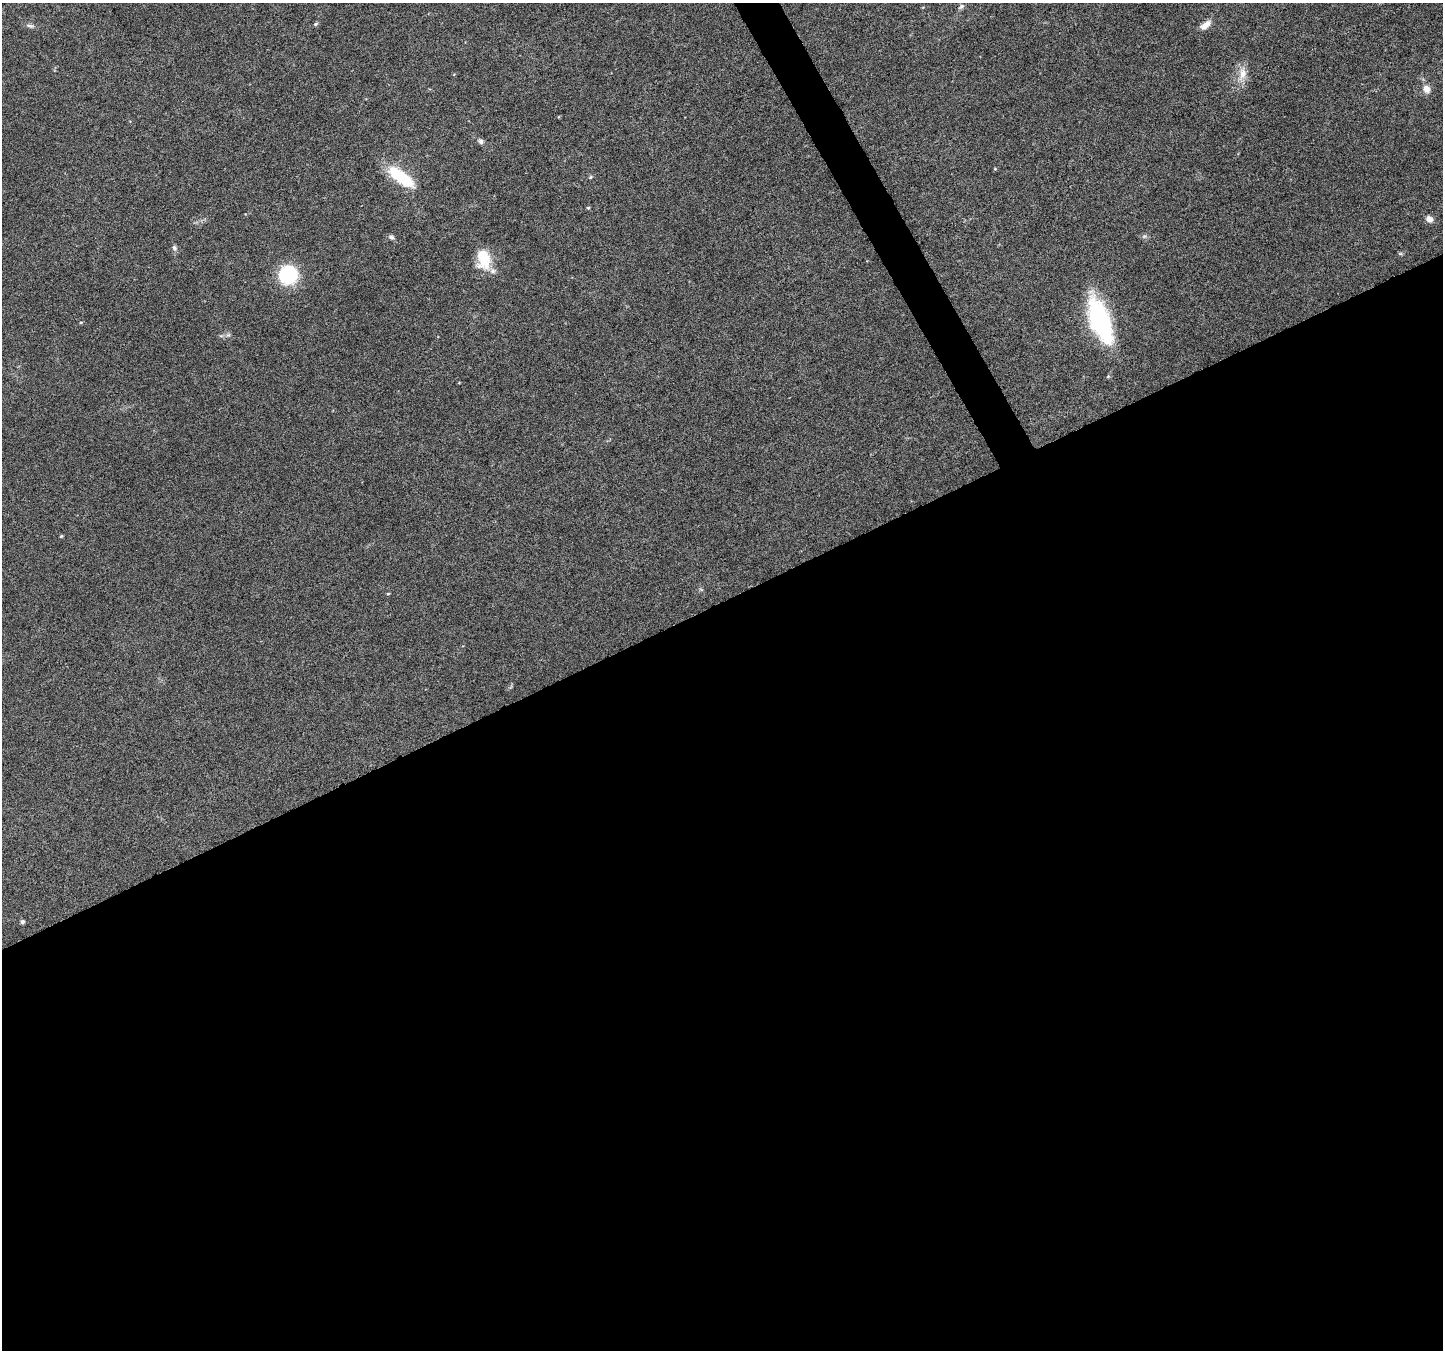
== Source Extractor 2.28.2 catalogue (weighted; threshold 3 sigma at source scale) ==
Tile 15 of 4 x 4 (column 3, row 4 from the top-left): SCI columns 2886-4326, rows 160-1507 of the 5767 x 5649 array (HDU 1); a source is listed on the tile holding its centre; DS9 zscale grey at full resolution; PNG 1445 x 1352 px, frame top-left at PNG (2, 3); no overlay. Shown black and unused: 57% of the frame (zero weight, under 4 of 8 exposures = <1% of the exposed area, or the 3 px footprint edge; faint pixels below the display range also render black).
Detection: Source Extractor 2.28.2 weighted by HDU 2 'WHT'; one run over the whole footprint, this tile lists its part. Background 0.0378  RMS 0.0028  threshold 0.0113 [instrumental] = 3 sigma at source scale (4.09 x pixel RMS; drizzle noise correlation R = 1.36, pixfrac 0.8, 0.0396/0.0396 arcsec/px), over >= 5 px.
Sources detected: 23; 2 inside a brighter listed object's ellipse — not listed separately; the other 21 listed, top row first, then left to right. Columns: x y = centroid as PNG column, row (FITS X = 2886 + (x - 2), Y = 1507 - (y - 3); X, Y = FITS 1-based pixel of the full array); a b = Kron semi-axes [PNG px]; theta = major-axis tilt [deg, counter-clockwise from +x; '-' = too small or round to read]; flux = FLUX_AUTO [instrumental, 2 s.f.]
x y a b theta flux
961 7 9 5 43 0.64
315 24 6 5 - 0.46
1206 25 16 8 37 1.9
30 26 13 4 -15 0.7
1243 74 17 10 84 3
1426 89 11 9 -48 1.8
481 141 7 6 - 0.71
995 169 5 3 - 0.2
401 177 31 11 -36 13
590 177 5 5 - 0.33
588 208 4 4 - 0.28
1429 219 8 7 - 1.3
391 237 8 6 -17 0.62
174 248 8 6 -62 0.69
483 257 24 16 80 5.9
288 275 17 17 - 17
1100 320 50 20 -69 30
81 322 5 3 - 0.26
61 536 4 4 - 0.26
388 594 5 3 - 0.23
22 922 5 4 - 0.66